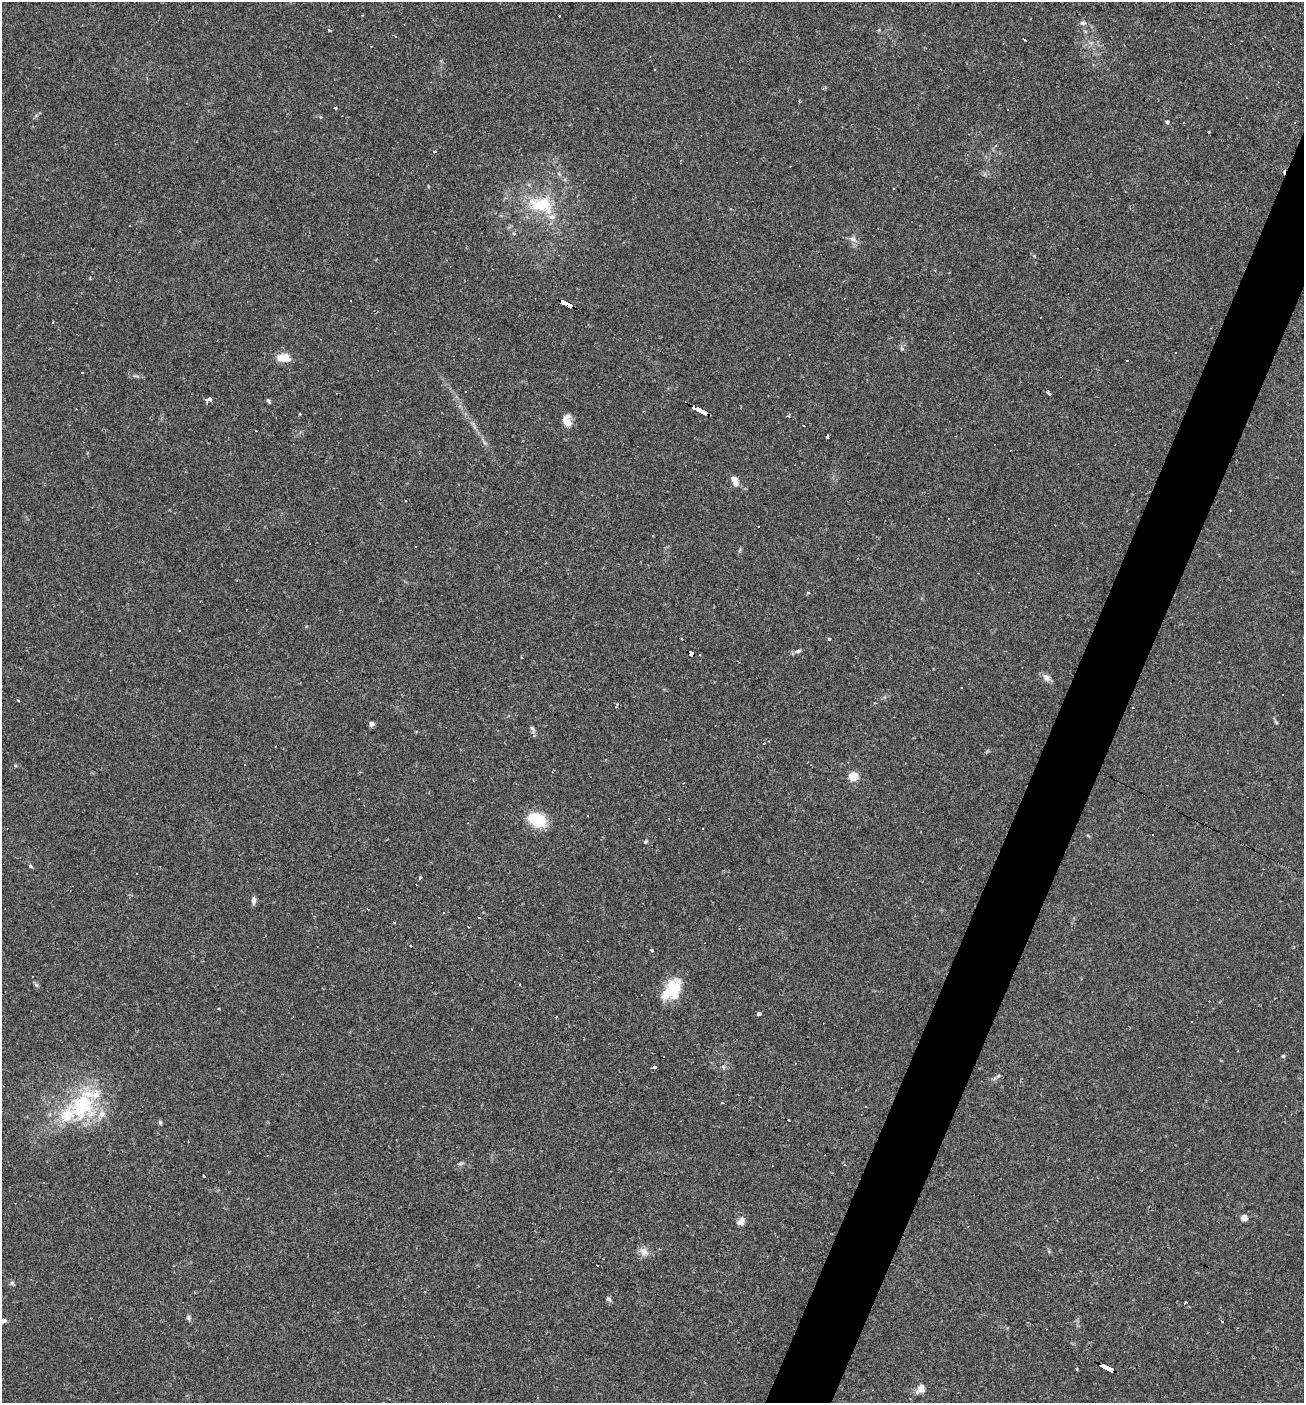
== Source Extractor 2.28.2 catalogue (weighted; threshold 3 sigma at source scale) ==
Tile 10 of 4 x 4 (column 2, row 3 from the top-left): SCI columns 1440-2741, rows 1403-2803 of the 5617 x 5606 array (HDU 1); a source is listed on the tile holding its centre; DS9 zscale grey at full resolution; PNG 1306 x 1405 px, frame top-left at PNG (2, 2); no overlay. Shown black and unused: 4% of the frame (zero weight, under 2 of 3 exposures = <1% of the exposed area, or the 3 px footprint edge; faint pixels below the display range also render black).
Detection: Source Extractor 2.28.2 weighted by HDU 2 'WHT'; one run over the whole footprint, this tile lists its part. Background 0.0488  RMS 0.0049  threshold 0.0221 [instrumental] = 3 sigma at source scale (4.5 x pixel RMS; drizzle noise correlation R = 1.50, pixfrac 1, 0.05/0.05 arcsec/px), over >= 5 px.
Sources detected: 109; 31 cosmic-ray / hot-pixel residue — not listed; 7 inside a brighter listed object's ellipse — not listed separately; the other 71 listed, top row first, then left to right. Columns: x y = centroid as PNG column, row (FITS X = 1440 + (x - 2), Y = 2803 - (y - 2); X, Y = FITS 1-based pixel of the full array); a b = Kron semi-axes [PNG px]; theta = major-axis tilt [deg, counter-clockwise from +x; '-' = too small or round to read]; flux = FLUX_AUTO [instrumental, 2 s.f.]
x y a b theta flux
1082 23 8 5 -7 1.4
329 30 4 3 - 0.5
1025 40 4 3 - 1.9
335 108 3 3 - 0.51
1167 122 4 3 - 1.8
1208 132 3 2 - 1.1
995 146 5 3 - 0.48
434 151 4 3 - 0.68
541 205 35 20 -5 23
853 239 11 6 -29 2
567 304 13 4 -28 120
902 349 6 4 -19 0.7
283 358 14 9 -1 6.8
82 372 3 2 - 0.36
1049 393 4 3 - 4.4
209 399 5 4 - 13
268 401 7 4 -59 0.73
699 411 15 3 -28 170
789 416 4 3 - 0.77
567 420 15 9 -77 4.8
827 437 3 3 - 1.4
734 479 9 7 -42 2.8
405 500 2 2 - 0.54
758 526 2 2 - 0.34
808 592 4 3 - 0.73
829 639 4 3 - 0.44
798 651 9 5 15 1.3
691 654 5 4 - 34
521 657 3 3 - 1.2
1047 678 12 8 -41 2.3
1276 722 7 4 -45 0.66
371 724 4 4 - 2.8
532 729 13 4 -69 1.5
853 776 5 5 - 21
588 815 3 2 - 0.43
537 820 18 12 -25 19
645 842 6 4 45 0.65
31 866 3 3 - 1.7
420 878 5 3 - 0.57
253 900 10 5 -90 1.7
479 918 3 3 - 1.3
410 945 3 3 - 1.6
652 951 3 3 - 1.6
520 984 3 2 - 0.39
36 985 7 5 -43 0.89
669 992 28 14 43 13
219 1008 3 3 - 0.75
759 1014 4 3 - 4
1283 1056 5 5 - 0.65
795 1063 3 2 - 0.53
654 1067 4 3 - 3.1
724 1067 6 4 -70 0.72
998 1076 7 4 44 0.88
722 1103 3 2 - 0.92
82 1106 44 37 69 44
160 1122 5 5 - 0.83
825 1155 3 2 - 0.34
461 1163 8 4 26 0.88
845 1164 4 3 - 0.99
203 1176 3 3 - 1.6
1244 1218 5 4 - 6.2
741 1222 10 8 52 2.7
644 1252 12 10 -46 3.2
12 1283 6 5 - 0.88
608 1299 7 5 -39 1
188 1318 6 6 - 1.1
4 1320 8 6 7 1.4
1222 1321 3 3 - 1.4
1077 1369 3 3 - 0.63
1108 1369 13 3 -26 84
921 1389 12 9 64 3.6
Overlapping masked pixels (flux is a lower limit): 4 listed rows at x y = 567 304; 699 411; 691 654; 1108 1369
Isophote crosses this tile's border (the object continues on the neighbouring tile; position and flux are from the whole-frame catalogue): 1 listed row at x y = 4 1320